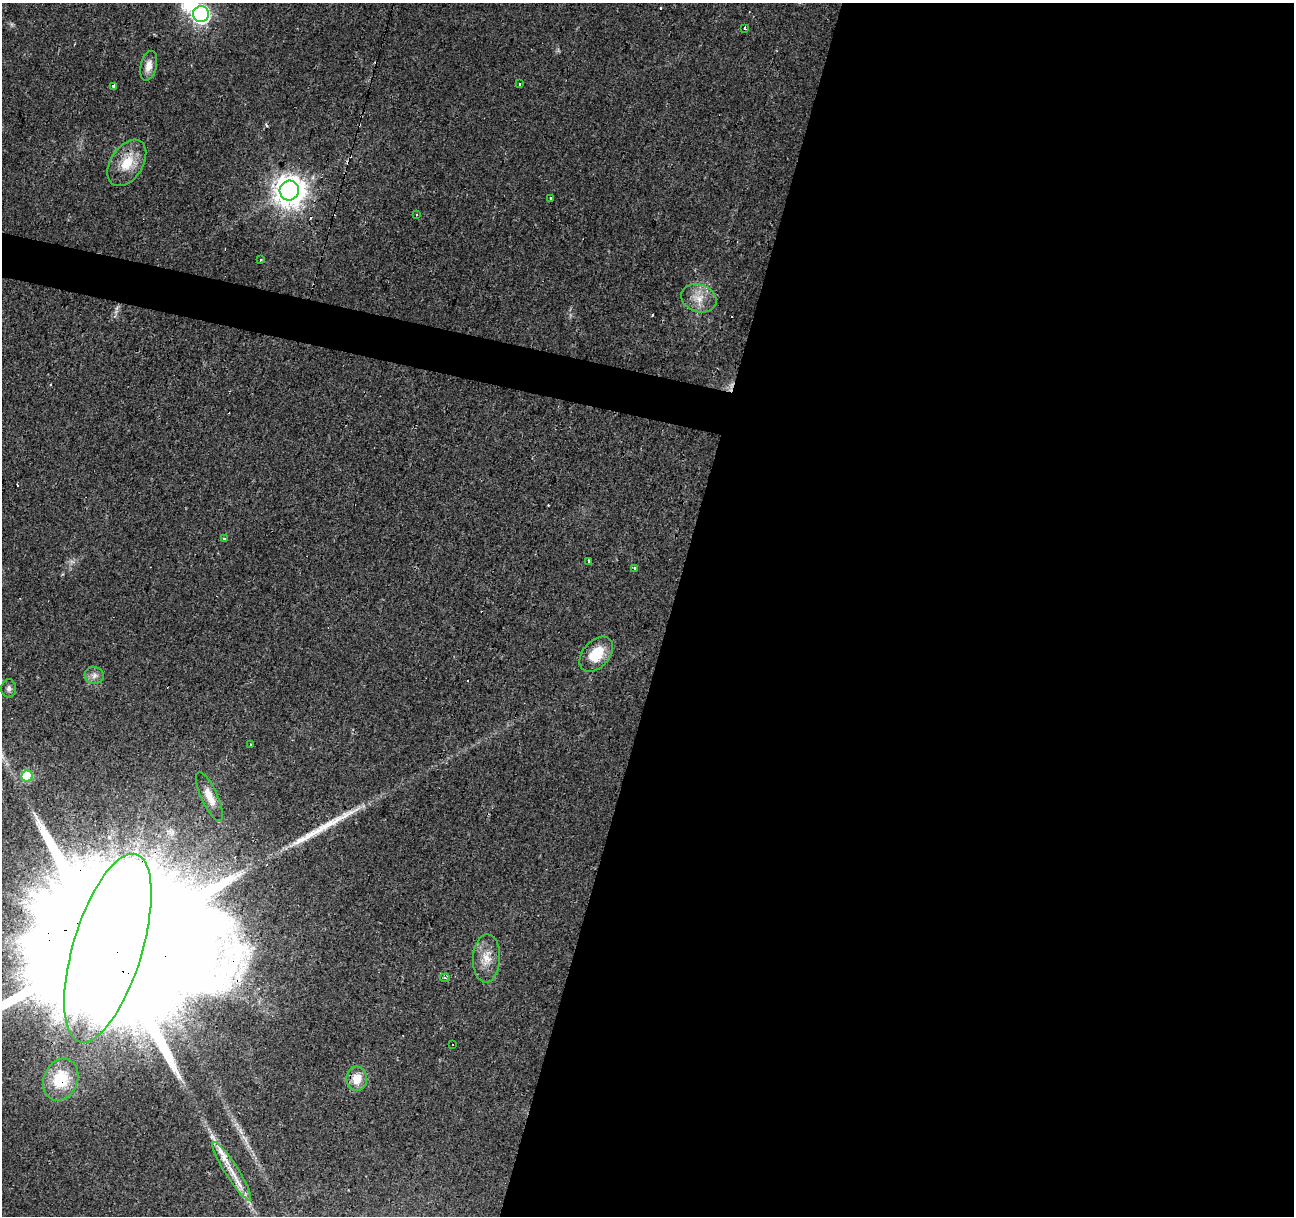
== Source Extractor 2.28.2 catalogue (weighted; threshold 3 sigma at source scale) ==
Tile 12 of 4 x 4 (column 4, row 3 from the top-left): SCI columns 3876-5167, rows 1432-2645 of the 5172 x 5351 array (HDU 1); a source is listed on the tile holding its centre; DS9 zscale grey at full resolution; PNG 1296 x 1218 px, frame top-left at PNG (2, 3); each listed source drawn as its Kron ellipse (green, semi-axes under 4 px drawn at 4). Shown black and unused: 50% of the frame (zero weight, under 2 of 3 exposures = <1% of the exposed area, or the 3 px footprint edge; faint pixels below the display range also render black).
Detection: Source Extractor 2.28.2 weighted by HDU 2 'WHT'; one run over the whole footprint, this tile lists its part. Background 0.0242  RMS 0.004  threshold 0.0181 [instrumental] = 3 sigma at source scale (4.5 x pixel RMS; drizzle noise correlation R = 1.50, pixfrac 1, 0.0396/0.0396 arcsec/px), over >= 5 px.
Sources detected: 38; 1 inside a brighter object's white glare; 8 cosmic-ray / hot-pixel residue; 1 long thin detection or spike segment (spike, bleed or trail) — neither listed nor drawn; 1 inside a brighter listed object's ellipse — not listed separately; the other 27 listed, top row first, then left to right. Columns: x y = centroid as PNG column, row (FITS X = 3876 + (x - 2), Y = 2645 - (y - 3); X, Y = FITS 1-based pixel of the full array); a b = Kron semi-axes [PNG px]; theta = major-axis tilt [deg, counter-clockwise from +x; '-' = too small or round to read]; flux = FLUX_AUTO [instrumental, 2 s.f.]
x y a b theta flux
201 14 8 8 - 110
744 28 3 3 - 1.7
149 66 15 8 75 3.5
520 84 3 3 - 1.8
114 86 3 3 - 4.7
127 163 25 16 57 10
289 190 10 9 - 570
550 198 3 3 - 1.2
416 214 3 2 - 0.76
260 260 3 2 - 0.61
699 298 18 13 -19 6
224 539 3 3 - 0.56
589 561 4 3 - 0.71
635 568 3 3 - 0.93
596 654 20 13 48 11
94 675 9 8 - 2
9 688 9 7 90 1.4
250 744 3 2 - 0.36
27 776 6 5 - 20
209 797 27 8 -65 5
108 948 98 34 73 74000
486 958 24 13 88 6.6
445 978 5 4 - 0.82
453 1044 3 3 - 0.95
357 1079 12 10 88 6.2
61 1080 21 17 68 14
232 1171 34 6 -57 7.4
Overlapping masked pixels (flux is a lower limit): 2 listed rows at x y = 108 948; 61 1080
Isophote crosses this tile's border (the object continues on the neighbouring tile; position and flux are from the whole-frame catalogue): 1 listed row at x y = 108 948